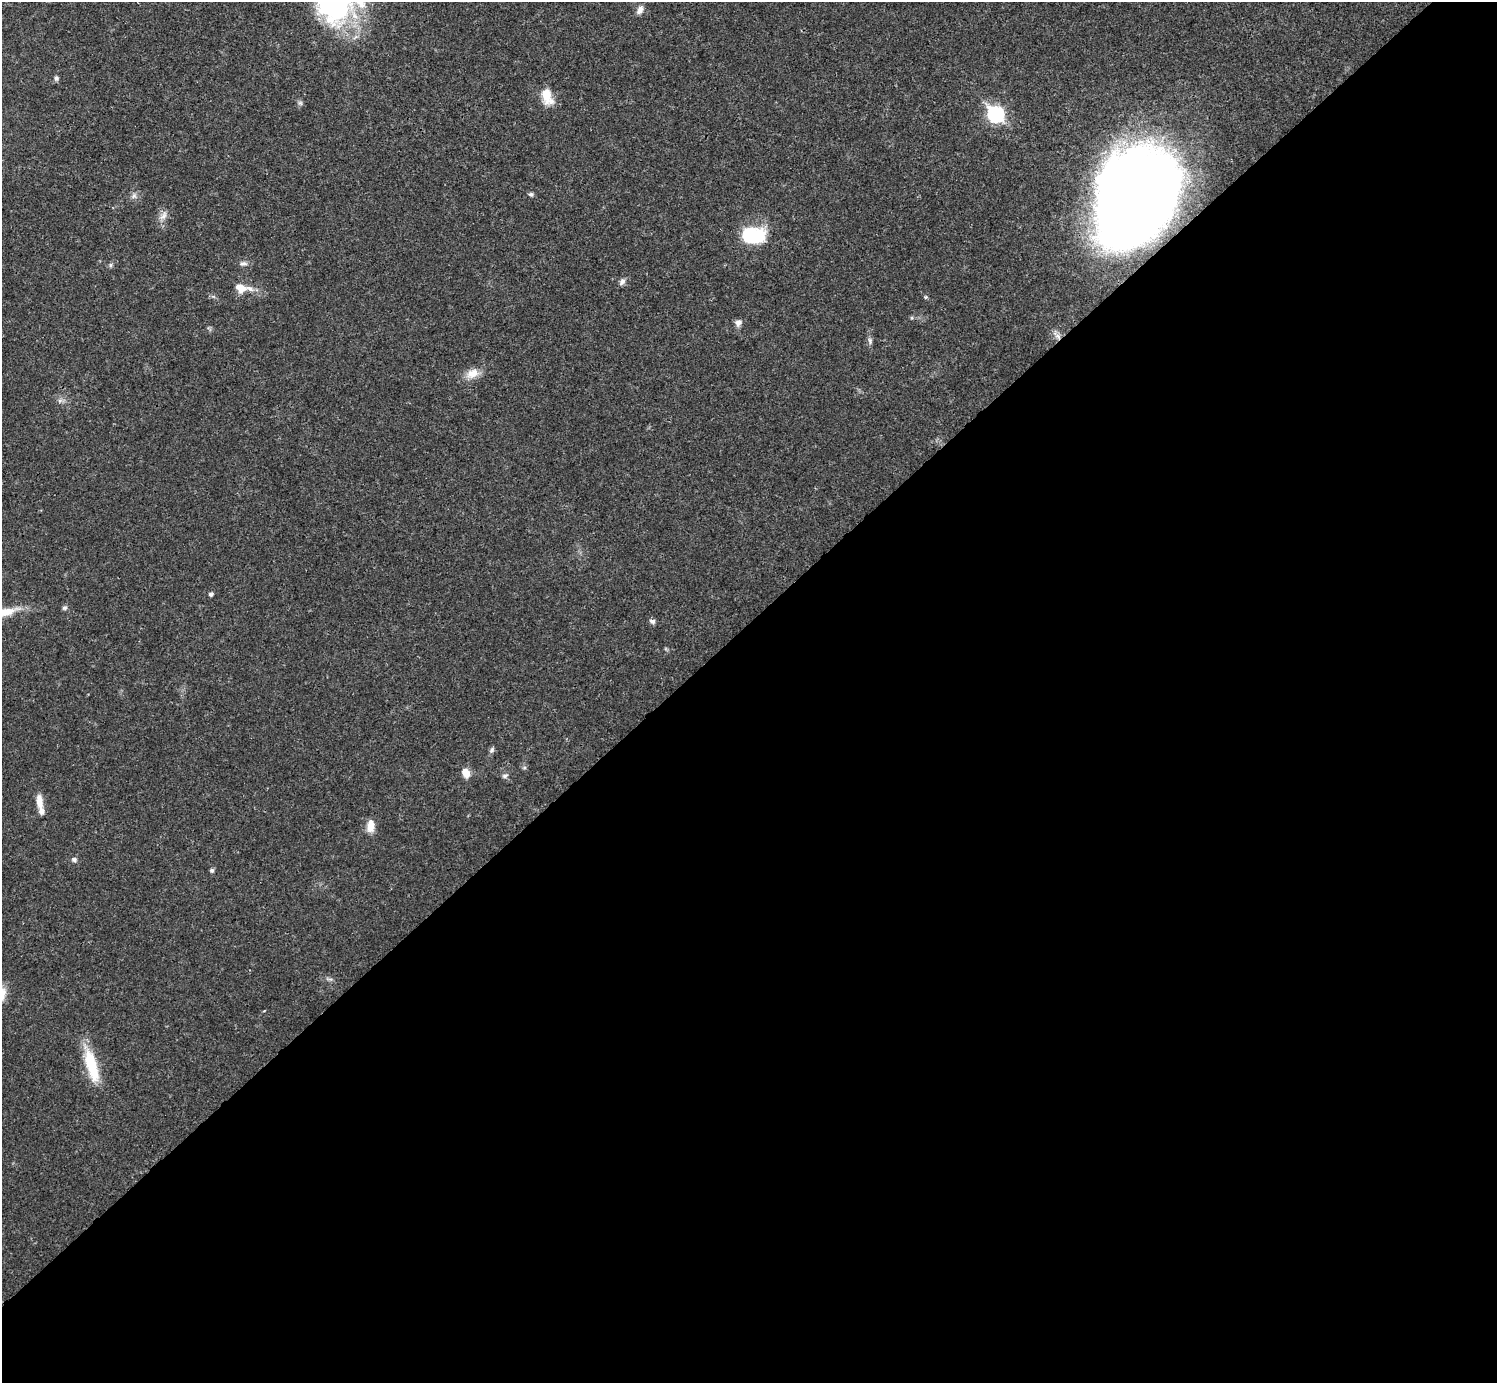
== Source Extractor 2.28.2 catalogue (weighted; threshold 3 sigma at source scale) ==
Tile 15 of 4 x 4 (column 3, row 4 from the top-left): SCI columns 2990-4484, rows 158-1538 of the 5981 x 5980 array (HDU 1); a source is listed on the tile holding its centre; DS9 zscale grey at full resolution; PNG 1499 x 1385 px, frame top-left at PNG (2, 2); no overlay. Shown black and unused: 55% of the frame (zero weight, under 3 of 4 exposures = <1% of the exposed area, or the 3 px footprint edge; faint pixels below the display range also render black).
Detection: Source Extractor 2.28.2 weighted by HDU 2 'WHT'; one run over the whole footprint, this tile lists its part. Background 0.0207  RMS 0.0022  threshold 0.01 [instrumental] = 3 sigma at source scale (4.5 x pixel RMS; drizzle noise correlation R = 1.50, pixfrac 1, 0.05/0.05 arcsec/px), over >= 5 px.
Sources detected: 34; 2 inside a brighter listed object's ellipse — not listed separately; the other 32 listed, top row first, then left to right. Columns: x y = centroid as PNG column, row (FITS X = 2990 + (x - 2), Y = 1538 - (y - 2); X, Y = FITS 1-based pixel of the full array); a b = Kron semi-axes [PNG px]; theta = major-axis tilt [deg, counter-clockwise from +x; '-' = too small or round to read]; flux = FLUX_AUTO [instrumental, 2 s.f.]
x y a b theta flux
334 3 51 39 -2 39
640 10 11 7 63 1.2
56 78 7 5 77 0.53
546 95 22 11 -88 3.5
995 114 9 8 - 40
531 194 6 6 - 0.45
134 196 8 6 46 0.76
1137 196 77 59 60 330
163 216 14 7 55 1.4
752 235 18 12 -4 19
243 263 11 6 2 0.8
111 265 7 4 89 0.38
622 282 10 7 58 0.79
242 288 24 11 -6 3.4
738 323 9 8 - 1.1
1057 336 15 6 -44 1.3
870 341 9 5 -75 0.63
472 373 17 12 23 2.8
60 401 7 5 1 0.61
211 594 5 4 - 0.52
64 608 7 6 - 0.47
652 621 8 6 -25 0.64
492 750 9 6 55 0.59
524 768 6 4 19 0.32
466 773 11 8 -62 2.3
505 776 8 6 16 0.62
39 802 18 8 -83 2.3
371 826 15 8 85 2.4
74 860 7 6 - 0.6
212 870 6 5 - 0.45
264 1011 4 2 - 0.2
92 1066 43 13 -74 9
Overlapping masked pixels (flux is a lower limit): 2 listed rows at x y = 1137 196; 1057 336
Isophote crosses this tile's border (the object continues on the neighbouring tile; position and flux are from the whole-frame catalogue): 1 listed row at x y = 334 3